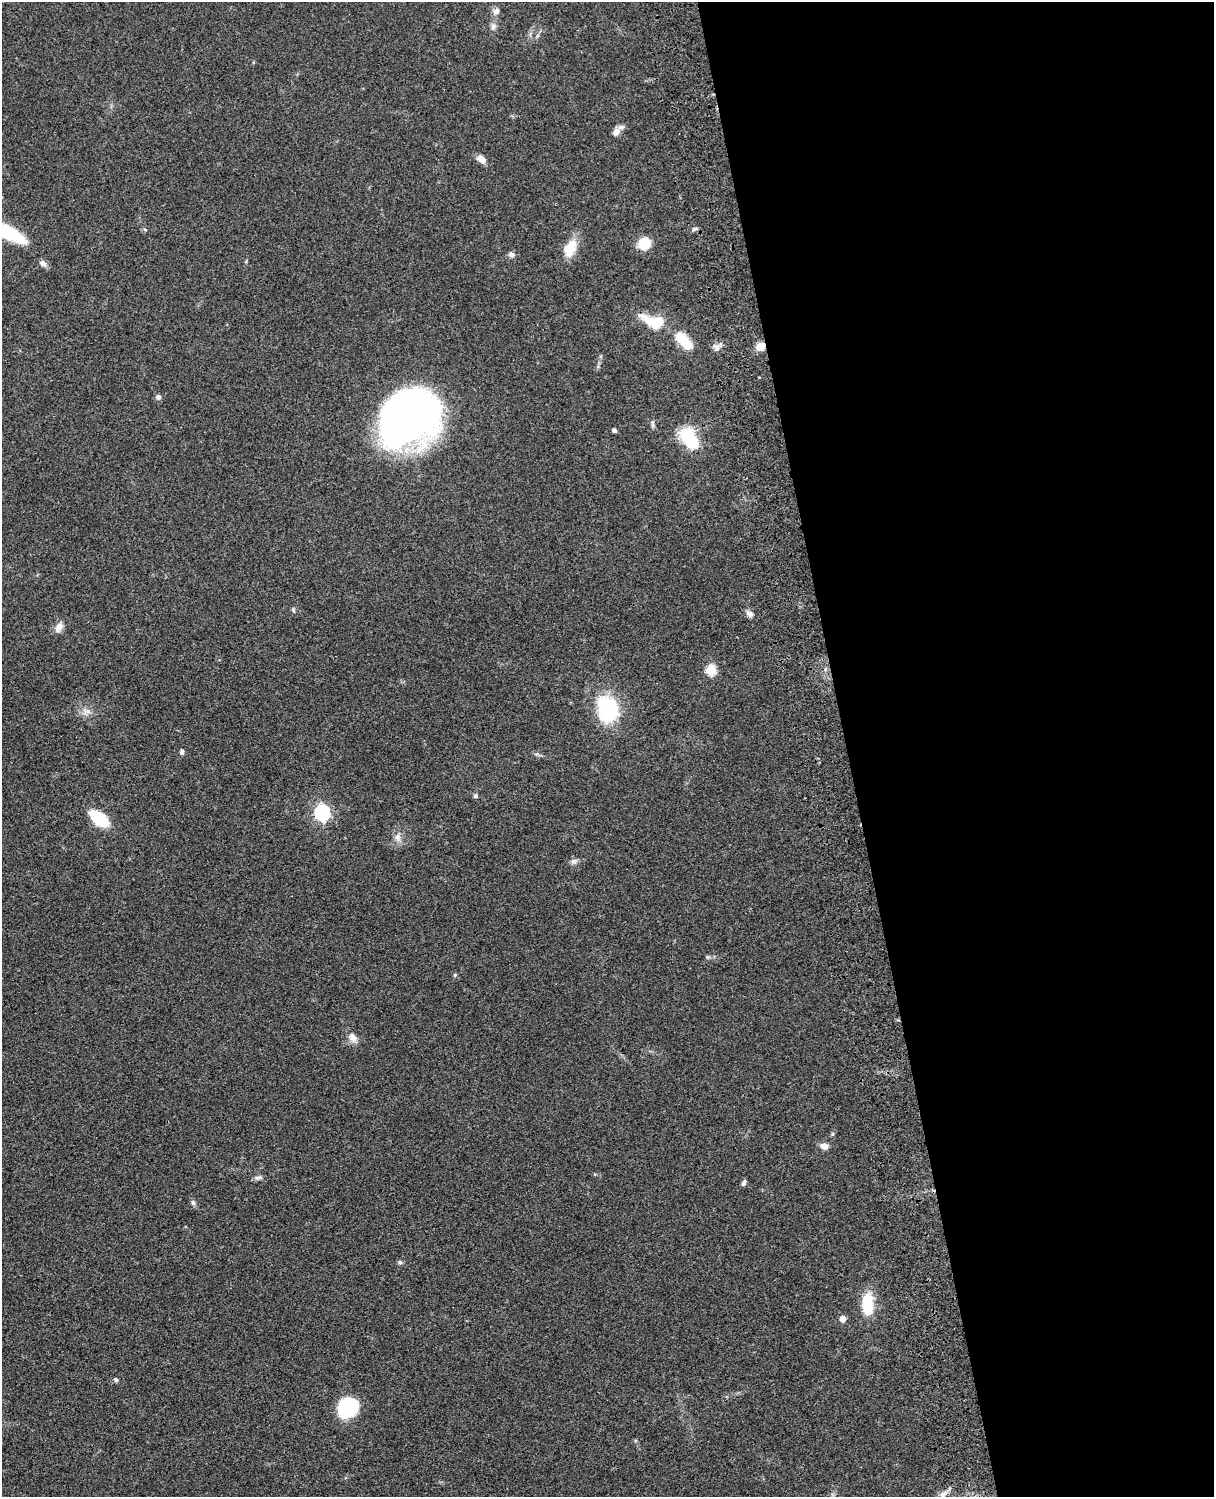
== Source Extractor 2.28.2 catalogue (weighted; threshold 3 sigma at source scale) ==
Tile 8 of 4 x 3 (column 4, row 2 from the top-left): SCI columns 3758-4969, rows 1774-3268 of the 5088 x 4927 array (HDU 1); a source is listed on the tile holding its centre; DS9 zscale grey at full resolution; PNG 1216 x 1499 px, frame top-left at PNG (2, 2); no overlay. Shown black and unused: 30% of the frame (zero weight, under 3 of 4 exposures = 6% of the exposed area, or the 3 px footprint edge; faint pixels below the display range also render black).
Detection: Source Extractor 2.28.2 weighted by HDU 2 'WHT'; one run over the whole footprint, this tile lists its part. Background 0.0801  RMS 0.0058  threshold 0.0261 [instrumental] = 3 sigma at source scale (4.5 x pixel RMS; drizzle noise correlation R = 1.50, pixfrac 1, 0.05/0.05 arcsec/px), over >= 5 px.
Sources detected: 46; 2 inside a brighter object's white glare — not listed; the other 44 listed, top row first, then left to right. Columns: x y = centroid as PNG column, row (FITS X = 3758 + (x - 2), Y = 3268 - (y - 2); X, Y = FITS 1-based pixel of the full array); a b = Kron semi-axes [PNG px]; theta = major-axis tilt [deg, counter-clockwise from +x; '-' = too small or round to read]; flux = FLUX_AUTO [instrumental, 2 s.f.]
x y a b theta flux
496 11 10 7 41 2.2
493 26 10 7 84 2.5
616 132 11 8 52 3.6
481 159 10 7 -36 4.7
694 229 8 5 26 1.2
5 231 45 12 -25 41
645 243 11 10 - 14
570 248 24 14 61 11
511 254 8 7 - 1.9
43 263 11 7 -44 2.2
654 322 27 14 -20 19
680 338 14 11 -60 10
760 346 9 7 34 6.8
717 348 9 6 -87 2.5
158 397 7 6 - 1.7
410 416 56 44 31 320
653 424 12 4 88 1.3
614 430 5 4 - 1.3
689 438 26 15 -56 27
293 610 7 3 -82 0.8
750 614 11 8 -35 2.2
59 627 13 8 60 4
711 670 6 5 - 35
608 709 28 22 -73 43
86 712 11 6 13 2.7
182 752 5 5 - 1.7
475 796 6 5 - 1.1
322 813 7 6 - 140
99 818 15 8 -37 34
397 837 10 8 58 3.1
573 861 9 6 1 1.9
708 957 6 5 - 0.96
455 975 5 4 - 0.73
353 1037 14 9 -56 4
824 1146 9 6 -11 3.7
258 1178 11 6 6 1.8
744 1183 7 4 64 1.6
193 1203 7 6 - 1.3
400 1262 6 5 - 1.2
867 1304 28 13 -89 18
842 1319 5 5 - 6.2
116 1380 6 5 - 1.2
347 1408 21 17 50 33
943 1494 10 7 30 2.6
Overlapping masked pixels (flux is a lower limit): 1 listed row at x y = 760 346
Isophote crosses this tile's border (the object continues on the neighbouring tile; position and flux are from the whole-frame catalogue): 1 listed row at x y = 5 231